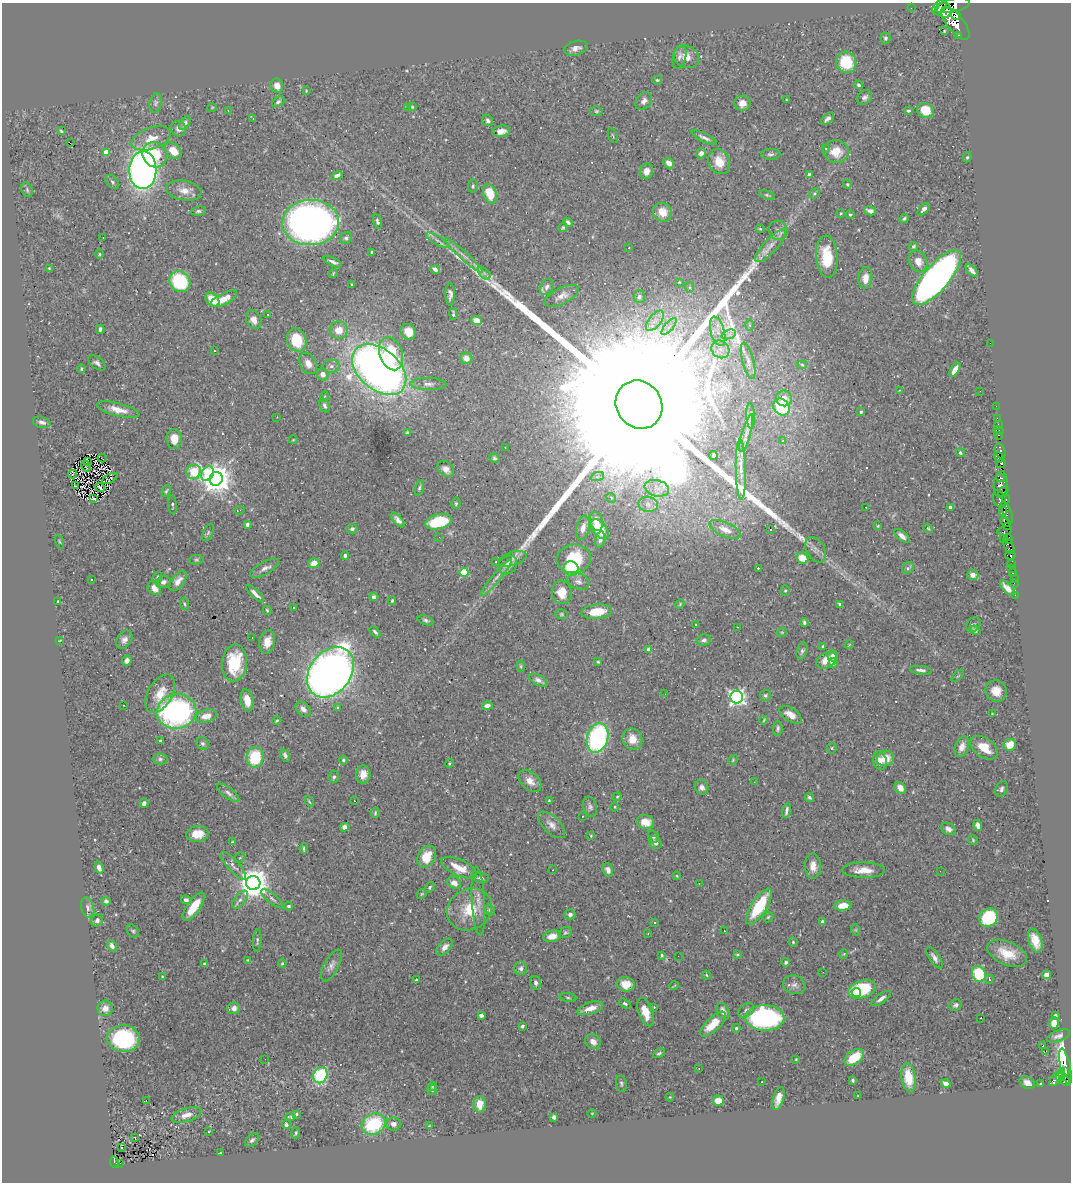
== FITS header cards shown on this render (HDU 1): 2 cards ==
NAXIS1  =                 1069
NAXIS2  =                 1180

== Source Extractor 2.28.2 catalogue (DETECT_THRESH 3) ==
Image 1069 x 1180 px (HDU 1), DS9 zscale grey, 1 PNG px = 1 image px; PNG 1073 x 1184 px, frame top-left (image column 1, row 1180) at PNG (2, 3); each listed source drawn as its Kron ellipse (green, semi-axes under 4 px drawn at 4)
Background 0.443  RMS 0.011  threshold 0.0323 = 3 sigma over >= 5 px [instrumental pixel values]
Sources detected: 491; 2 with non-positive FLUX_AUTO (blend fragments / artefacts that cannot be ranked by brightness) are neither listed nor drawn; the other 489 listed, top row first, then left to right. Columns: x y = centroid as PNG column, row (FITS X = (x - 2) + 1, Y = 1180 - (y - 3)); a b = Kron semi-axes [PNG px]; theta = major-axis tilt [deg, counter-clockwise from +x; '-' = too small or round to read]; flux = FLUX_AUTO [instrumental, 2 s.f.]
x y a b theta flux
952 5 18 7 13 3000
939 7 9 5 44 1000
911 8 2 2 - 5.9
944 10 7 7 - 2500
956 15 5 4 - 1400
955 23 20 8 -51 8000
944 31 3 2 - 0.7
959 35 3 2 - 130
885 38 5 5 - 1.5
576 48 12 7 13 4.3
679 57 12 6 74 2.4
686 57 13 10 -22 6.7
846 62 11 10 - 31
657 80 5 4 - 1
859 85 4 3 - 1.3
277 86 7 6 - 6
306 91 3 3 - 0.56
865 97 8 6 41 2.4
786 100 3 2 - 0.52
644 101 10 7 50 3.5
278 102 7 4 32 1.7
156 103 10 6 77 2
742 103 8 7 - 5.3
412 107 3 3 - 1
212 108 5 3 - 0.6
408 108 2 2 - 1.4
925 110 8 7 - 17
228 111 3 2 - 3.9
596 111 6 5 - 1.1
908 111 4 4 - 1.2
253 118 4 2 - 0.95
828 119 8 4 41 2.7
488 120 6 5 - 1.8
185 123 7 5 53 2.8
178 129 8 7 - 3.6
61 131 4 3 - 1.5
501 131 9 5 9 5.1
613 135 8 2 -69 0.71
151 138 20 10 19 11
704 138 14 4 -25 2.8
70 143 2 2 - 5.2
826 148 3 3 - 1.2
173 151 10 7 -43 11
836 151 12 11 - 12
106 152 4 4 - 13
701 153 5 5 - 3.5
771 154 10 5 5 2
155 155 13 11 -54 25
967 157 5 4 - 1
719 162 13 10 -64 12
669 163 6 5 - 4.3
143 170 19 13 89 420
646 171 8 6 70 5.2
809 174 3 3 - 0.91
337 175 6 4 29 3.3
112 182 8 5 -47 1.7
847 184 4 3 - 0.88
473 186 6 5 - 1.3
27 190 7 5 -70 1.7
184 191 18 10 -9 7.9
814 193 6 4 46 1.1
490 194 10 6 -71 17
767 195 8 4 -19 1.2
924 209 8 3 48 3
198 211 8 4 5 1.7
870 211 6 4 -15 3.4
662 212 10 9 - 10
841 213 3 2 - 0.7
850 214 4 4 - 1
904 218 5 3 - 1.1
310 222 28 22 3 490
377 222 8 4 -76 1.8
568 222 5 4 - 1.8
563 227 5 4 - 0.98
760 229 4 3 - 0.69
778 230 10 9 - 3.5
103 238 3 2 - 1.3
346 238 6 5 - 1.6
437 240 13 4 -31 2.7
771 246 21 7 48 7.2
913 246 5 4 - 1.7
629 248 3 2 - 0.43
372 252 4 4 - 0.84
99 254 5 3 - 0.75
464 256 25 3 -42 4.7
827 257 21 11 -85 23
918 261 11 9 -66 7.2
333 262 10 3 -25 2.4
49 268 3 3 - 0.51
435 269 5 4 - 3.4
972 270 7 4 -48 3.3
484 273 8 4 -44 1.5
333 274 4 2 - 0.67
865 278 11 7 86 7.1
937 278 34 12 50 510
180 281 11 9 -42 54
679 282 3 3 - 0.5
352 285 3 3 - 0.95
547 287 8 6 59 3.1
689 287 5 3 - 0.86
450 294 11 4 -89 2.8
562 296 18 8 26 5.4
639 297 6 5 - 2.2
212 299 8 5 -44 12
224 299 14 5 26 11
268 314 3 2 - 0.48
453 314 6 3 -89 1.3
254 320 9 7 -65 4.8
477 321 5 4 - 8
655 321 12 6 51 4.7
750 325 5 3 - 0.86
669 327 10 3 50 2.1
100 329 4 3 - 1.6
339 330 9 8 - 9.8
718 331 15 7 -74 6.3
408 332 8 7 - 10
729 334 7 4 19 2.2
297 340 12 9 -71 25
990 343 2 2 - 43
720 349 9 8 - 5.2
214 351 2 2 - 0.53
391 354 17 11 -71 33
466 358 6 5 - 5.6
748 361 19 5 -75 3.9
97 363 10 5 -37 2.3
308 363 11 8 -61 6.1
802 365 5 4 - 0.79
331 366 8 6 2 2.7
81 369 4 4 - 0.95
379 369 31 20 -41 520
955 370 8 4 60 5.8
323 374 6 5 - 4.6
428 384 18 6 0 4.2
899 390 3 2 - 0.41
980 391 2 2 - 0.82
324 397 5 3 - 0.72
784 398 8 7 - 6.2
325 405 7 5 -70 2.1
639 405 25 22 -55 180000
996 406 2 2 - 8.3
782 407 9 7 -48 33
118 410 22 6 -14 8.7
861 412 3 3 - 1.4
750 416 13 4 -87 2.1
277 417 2 2 - 0.45
997 418 2 2 - 10
42 422 9 5 -15 2.5
998 424 3 2 - 20
998 431 5 3 - 27
407 433 3 3 - 1
746 433 19 4 74 4.4
999 435 3 2 - 21
174 439 10 7 -85 9.1
293 440 4 3 - 0.56
782 441 2 2 - 0.45
505 447 3 2 - 1.6
1000 451 8 5 -73 460
960 453 5 3 - 1
714 455 4 3 - 1.5
999 457 5 3 - 520
102 458 4 2 - 0.88
494 458 5 4 - 1.2
88 462 3 2 - 0.68
1001 463 5 4 - 470
86 466 6 2 -63 0.45
446 469 9 7 -43 4.1
741 469 30 5 -89 7.2
193 472 7 7 - 45
73 474 4 2 - 0.21
208 474 8 6 58 56
597 477 7 4 19 1.7
1000 478 4 3 - 370
110 479 8 3 27 2.6
216 479 7 6 - 1200
1001 484 13 7 83 870
76 486 3 2 - 0.059
100 487 5 2 - 0.36
419 488 8 4 75 1.3
657 488 12 8 -14 5.7
166 491 6 3 66 0.98
1003 492 6 3 45 390
611 498 5 4 - 0.97
93 499 4 2 - 2.2
999 499 9 6 -70 650
1006 499 4 3 - 150
456 503 6 4 78 1.2
648 504 10 7 -11 3.6
172 505 9 4 -84 1.2
866 507 2 2 - 0.43
950 507 3 3 - 2.8
240 510 5 2 - 3.3
1003 511 4 3 - 350
1007 512 11 4 -69 320
398 520 9 4 -49 3.2
597 521 9 6 -78 7
438 522 13 7 13 41
1005 522 5 3 - 410
247 525 4 3 - 3.2
878 526 4 3 - 0.78
1008 526 3 3 - 230
583 528 12 6 76 5.5
928 528 5 4 - 0.8
352 529 5 5 - 1.6
600 529 11 6 -50 19
725 529 17 7 -24 7.4
770 529 3 3 - 1.6
1005 531 8 4 11 260
208 533 9 5 64 1.6
902 536 9 4 -40 3.2
439 537 2 2 - 9.4
1004 538 3 2 - 15
600 539 8 4 77 3.5
1008 539 5 3 - 65
59 542 7 3 -71 0.84
1009 546 9 4 -59 77
816 550 14 9 -60 4.2
345 555 4 4 - 1.7
1010 555 5 3 - 580
802 558 6 5 - 10
512 559 15 6 17 2.9
574 559 17 14 8 33
196 560 7 4 5 1.3
496 562 3 2 - 0.72
314 563 5 5 - 7.1
1011 564 4 3 - 110
508 565 10 8 48 5.3
264 568 16 6 29 3.8
571 568 7 7 - 55
758 568 3 3 - 0.65
908 568 6 5 - 1.6
1011 568 2 2 - 7.5
464 572 4 4 - 36
1013 573 4 3 - 48
973 575 5 5 - 4.2
157 577 6 4 69 1.1
496 578 23 4 50 4.8
1014 578 2 2 - 5.1
91 579 3 2 - 0.69
178 581 11 6 52 5.1
578 581 11 7 -16 3.5
163 582 7 6 - 2.9
1014 583 2 2 - 9.9
154 588 7 6 - 6.7
1007 588 9 4 -47 5.1
785 591 5 4 - 0.98
562 592 12 10 -83 11
255 594 11 4 -44 3.9
1015 595 2 2 - 4.3
374 597 4 4 - 2.2
58 601 3 3 - 0.63
392 601 4 3 - 0.88
184 604 6 3 -81 0.96
680 604 5 4 - 0.73
840 604 4 3 - 1.6
294 607 3 3 - 1.1
267 610 4 3 - 0.85
597 612 15 7 6 16
561 614 6 5 - 1.1
426 620 8 4 -17 1.7
804 622 4 3 - 1.4
696 624 3 2 - 0.64
973 625 8 6 44 2
737 627 2 2 - 0.41
975 630 5 4 - 1.6
375 632 6 3 -45 1.6
782 632 5 3 - 0.67
252 638 2 2 - 0.32
60 640 4 2 - 0.45
124 640 10 7 55 3.9
704 640 7 5 12 2.1
267 642 12 7 77 8.1
849 645 4 3 - 0.58
823 646 4 3 - 0.98
649 650 4 4 - 7.2
802 651 9 5 74 1.8
833 656 5 5 - 3
127 660 5 4 - 3
827 660 11 7 27 10
598 662 4 3 - 0.79
234 663 19 12 85 30
833 663 5 4 - 3.4
521 666 5 4 - 0.87
921 670 11 4 -7 2.6
330 672 28 20 52 630
958 676 7 3 45 0.75
538 680 10 5 -27 2.9
996 691 11 10 - 8.9
160 694 21 12 60 14
665 694 2 2 - 2.1
765 695 5 5 - 1.3
737 697 6 6 - 270
247 700 11 6 -77 9
124 705 3 2 - 0.59
487 706 5 4 - 3.9
338 707 3 3 - 1.4
303 709 9 6 -47 4.1
176 711 20 17 8 180
992 714 3 2 - 0.56
791 715 12 6 -34 7.8
206 716 10 6 13 9.1
764 720 4 2 - 0.6
277 721 4 3 - 0.79
778 728 7 4 85 1.7
598 738 15 10 73 130
632 739 11 9 -67 9.4
160 741 3 3 - 0.78
202 743 7 5 -44 1.7
1010 745 6 5 - 14
962 747 11 7 68 5.5
832 748 5 5 - 0.94
984 748 15 9 -35 14
285 755 6 4 -64 2.1
255 757 10 8 83 33
885 758 8 7 - 12
160 759 7 5 0 1.6
343 760 4 4 - 1.1
733 760 5 4 - 0.83
880 761 9 6 -72 5.4
449 763 4 4 - 0.97
363 774 9 7 87 6.5
334 777 6 5 - 1.7
530 781 13 8 -43 6.6
754 782 2 2 - 1.6
701 787 7 6 - 3
900 788 6 5 - 6.1
1001 789 8 5 66 2.1
228 793 13 5 -37 2.9
617 797 5 3 - 0.75
809 797 5 4 - 1.8
309 801 6 3 -55 0.8
354 801 3 2 - 1
549 801 4 3 - 0.74
144 803 4 4 - 2.5
590 807 10 6 -75 2.4
615 807 4 3 - 0.62
786 811 7 3 80 2.1
375 813 5 3 - 0.98
582 816 3 3 - 0.74
645 822 9 7 -10 10
552 825 17 8 -44 5
978 825 6 4 -71 3.3
344 827 4 4 - 4.2
949 829 8 5 -29 4
197 834 11 8 5 9.6
591 836 3 3 - 0.69
653 836 6 5 - 1.5
973 840 5 4 - 0.95
232 842 3 3 - 0.62
655 843 7 6 - 3
304 848 5 4 - 1.2
427 857 12 8 60 15
240 858 6 4 42 0.96
233 866 18 5 -47 3.8
813 866 12 8 -87 6.9
99 867 6 4 -71 4.1
459 868 19 8 -24 13
553 870 3 2 - 0.84
608 870 7 5 -73 3.9
863 870 21 8 -1 10
940 871 3 2 - 0.89
677 876 4 3 - 0.66
481 878 8 5 -10 2.4
253 883 7 7 - 1400
454 883 7 6 - 5.6
699 883 3 3 - 0.45
430 887 6 4 56 1.1
422 894 5 4 - 0.88
272 899 14 4 -39 2.5
186 900 5 4 - 2.2
240 900 10 5 51 3
106 901 4 4 - 1.4
478 901 34 6 -86 7.1
289 906 4 3 - 1.9
759 906 21 7 58 38
843 906 9 5 3 12
194 907 17 6 55 15
88 908 10 6 -77 2.7
470 909 23 20 32 24
490 910 5 4 - 1.3
570 914 5 5 - 2.5
768 917 6 4 45 0.93
989 918 10 8 44 55
97 920 6 5 - 2
654 922 3 3 - 1.2
822 922 3 3 - 2.5
856 930 6 4 -71 0.96
133 931 7 5 -55 1.3
724 931 2 2 - 0.39
565 933 6 5 - 1.2
648 933 2 2 - 0.49
552 936 9 5 11 5.5
257 941 11 4 86 1.5
1035 941 12 6 -71 10
793 942 4 4 - 0.87
112 946 6 4 -61 3.3
445 947 10 6 48 4.3
1007 953 21 11 -23 17
737 954 3 3 - 0.89
844 954 5 4 - 0.75
662 955 3 3 - 1.2
678 956 2 2 - 1.7
934 958 12 5 -57 3.8
248 960 4 3 - 0.76
786 962 4 4 - 1.2
282 963 4 3 - 0.84
205 964 4 3 - 1.5
331 965 17 7 61 4.3
521 968 7 6 - 2.6
823 972 3 2 - 0.7
979 974 8 6 -67 37
706 975 4 4 - 0.76
1046 975 4 4 - 2.8
162 977 3 2 - 0.67
989 979 5 3 - 0.99
416 980 3 3 - 1.1
536 983 7 5 -73 2.1
626 984 9 7 -13 8.2
794 985 11 9 -18 3.9
674 986 5 3 - 0.59
862 989 14 8 21 55
856 992 4 3 - 7.8
568 998 8 3 -11 1.1
881 998 11 4 34 3.4
625 1003 6 4 -30 1.2
956 1005 6 5 - 1.9
654 1007 3 2 - 1.2
105 1008 7 7 - 5.3
234 1008 6 5 - 4.8
590 1008 13 6 16 7.5
746 1010 9 6 37 2.4
723 1011 9 6 -61 5
646 1012 15 7 -71 14
481 1015 4 4 - 2.7
1056 1015 3 3 - 0.79
765 1018 19 12 -1 150
981 1018 3 2 - 0.63
1054 1023 6 4 86 8.9
713 1024 16 7 44 14
522 1026 3 3 - 1.9
736 1028 4 4 - 1.1
1058 1036 12 5 20 3.1
124 1038 16 13 -5 73
593 1042 8 7 - 5.3
1043 1045 3 2 - 69
1046 1051 3 2 - 80
659 1053 6 4 28 1.3
854 1057 11 6 36 20
265 1059 2 2 - 2.9
796 1059 3 2 - 0.56
1065 1066 18 5 -78 220
699 1068 3 2 - 0.47
1065 1071 4 3 - 190
1062 1074 4 3 - 140
320 1075 8 7 - 49
1060 1077 4 3 - 270
908 1078 15 7 -81 15
1056 1078 9 4 49 380
853 1080 4 3 - 1.6
1065 1081 6 4 -43 600
762 1082 2 2 - 0.43
946 1083 5 4 - 3.6
1027 1083 8 6 -28 4.6
1041 1083 3 2 - 0.66
621 1084 8 5 -81 1.7
432 1086 4 4 - 0.94
432 1090 5 5 - 1.4
858 1096 3 2 - 0.5
670 1097 4 4 - 0.69
778 1098 12 5 73 6.2
146 1101 3 2 - 320
718 1101 6 5 - 8.1
480 1104 8 6 -90 9.8
592 1113 4 3 - 0.51
296 1114 3 3 - 0.96
186 1115 15 7 17 6.3
290 1117 5 3 - 1.3
554 1117 4 4 - 2.7
374 1124 12 10 27 49
393 1124 7 6 - 3.4
286 1125 4 4 - 1.8
429 1126 4 3 - 0.65
208 1132 3 3 - 1.1
296 1133 6 3 71 0.93
135 1138 3 2 - 0.48
252 1140 8 5 44 1.7
121 1148 3 2 - 0.89
220 1153 3 2 - 0.47
114 1162 6 4 -80 55
120 1163 2 2 - 1.5
At the frame edge (FLAGS 8, measured only in part): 1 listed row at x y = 952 5
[2 non-positive-flux detections neither listed nor drawn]